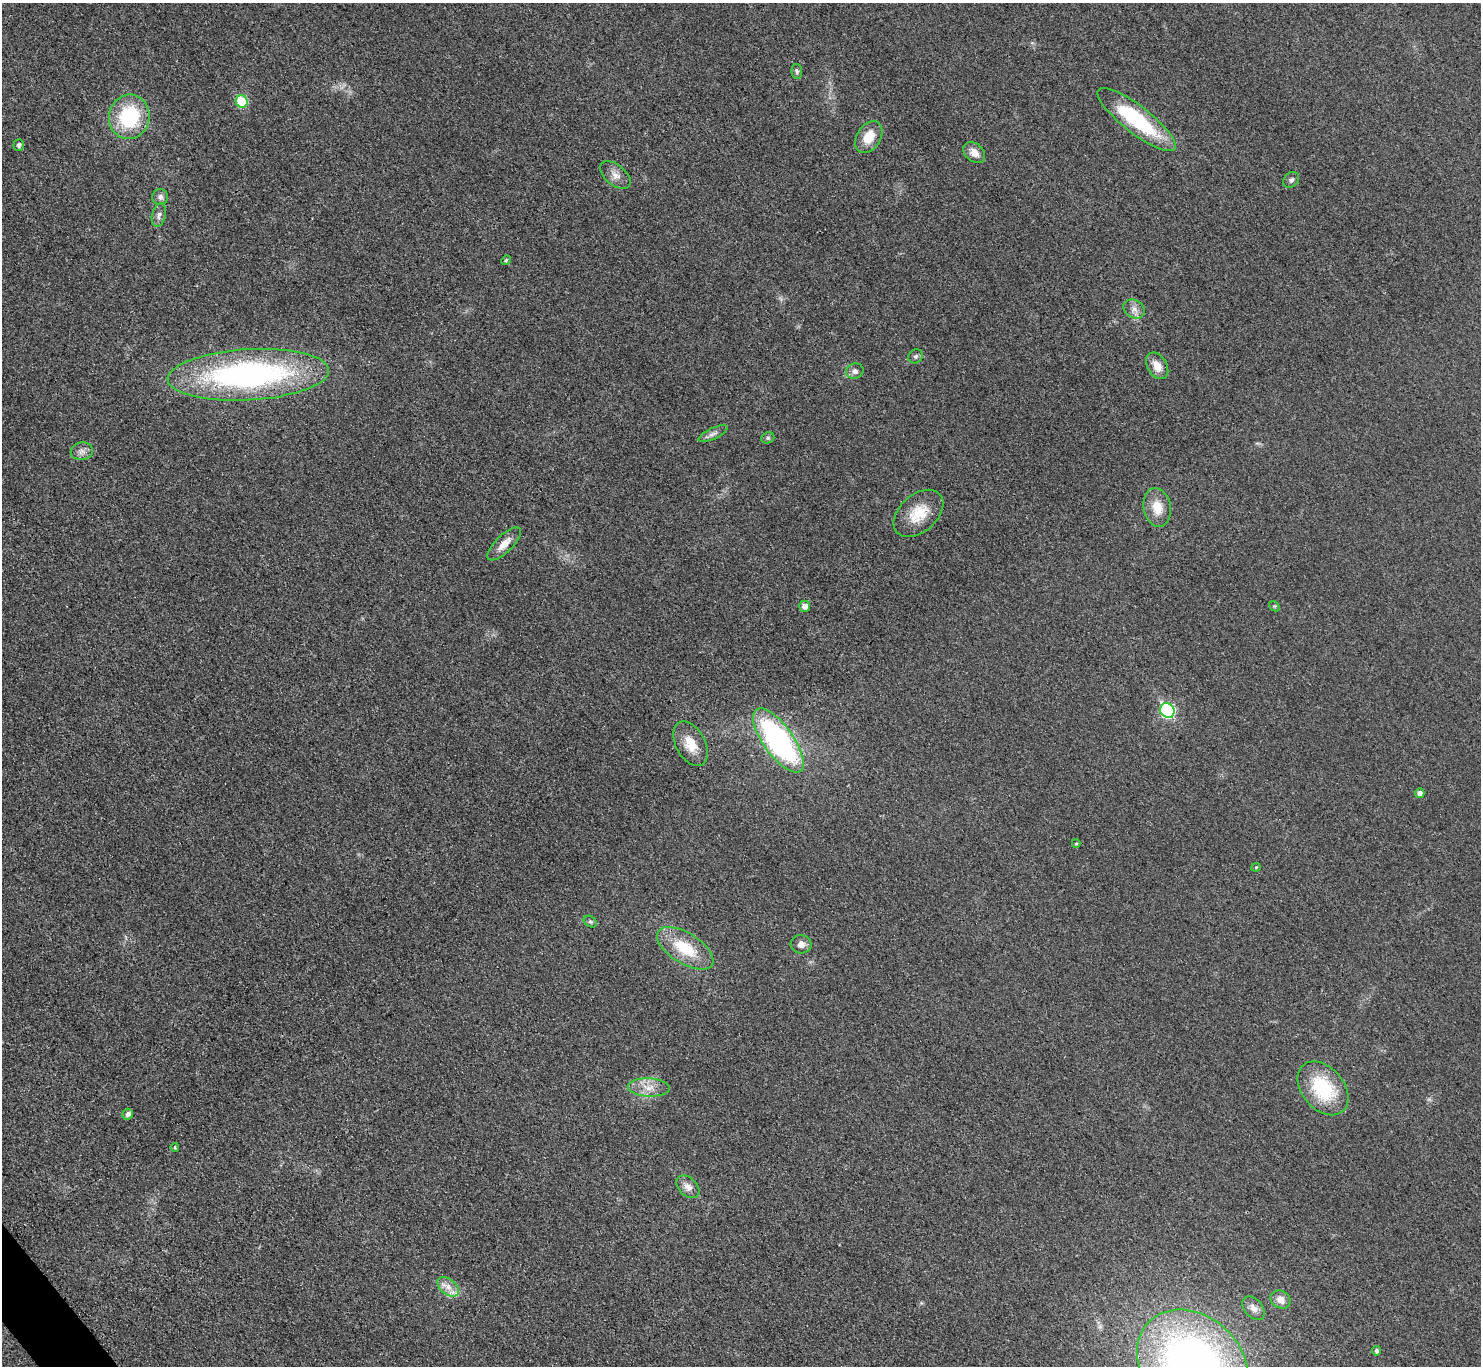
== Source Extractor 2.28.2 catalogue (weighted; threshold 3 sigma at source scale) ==
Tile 7 of 4 x 4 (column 3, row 2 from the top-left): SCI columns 2968-4446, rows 2898-4261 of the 5943 x 5938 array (HDU 1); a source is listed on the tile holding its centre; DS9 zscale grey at full resolution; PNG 1483 x 1368 px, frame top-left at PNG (2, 3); each listed source drawn as its Kron ellipse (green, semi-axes under 4 px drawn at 4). Shown black and unused: <1% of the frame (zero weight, under 3 of 4 exposures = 1% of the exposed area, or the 3 px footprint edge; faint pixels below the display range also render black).
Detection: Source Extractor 2.28.2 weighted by HDU 2 'WHT'; one run over the whole footprint, this tile lists its part. Background 0.0435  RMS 0.0066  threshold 0.0298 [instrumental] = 3 sigma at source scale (4.5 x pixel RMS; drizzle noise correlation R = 1.50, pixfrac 1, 0.05/0.05 arcsec/px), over >= 5 px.
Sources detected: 45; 1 inside a brighter listed object's ellipse — not listed separately; the other 44 listed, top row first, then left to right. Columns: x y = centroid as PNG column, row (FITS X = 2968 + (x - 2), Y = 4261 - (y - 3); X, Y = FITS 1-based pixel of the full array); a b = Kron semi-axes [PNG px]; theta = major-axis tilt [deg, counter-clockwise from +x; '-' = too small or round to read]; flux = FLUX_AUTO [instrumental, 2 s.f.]
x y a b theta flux
797 71 7 5 -86 1.5
242 101 6 6 - 31
129 117 22 20 79 45
1136 120 48 13 -38 57
869 137 17 12 57 12
19 145 6 5 - 1.7
974 153 12 9 -42 5.3
615 175 18 10 -39 5.6
1291 180 9 7 44 1.9
160 197 8 8 - 2.6
159 215 12 6 75 2.8
506 260 5 4 - 0.88
1134 309 11 8 -30 3.9
916 356 7 6 - 1.6
1157 366 14 9 -59 7.6
855 371 9 7 19 2.9
248 375 81 25 3 190
713 434 16 5 25 3
768 438 7 5 21 1.3
82 451 11 8 8 3.4
1157 507 20 13 -79 11
918 513 29 18 41 18
504 544 22 8 44 7.7
805 606 5 5 - 4
1274 606 6 4 -41 0.81
1167 711 8 7 - 86
778 740 38 15 -54 140
691 744 24 14 -61 13
1420 793 5 5 - 3
1076 844 4 4 - 0.84
1256 867 4 4 - 0.69
590 922 7 5 -33 1.2
801 944 10 9 - 4.2
685 948 32 15 -32 27
649 1087 21 9 -3 8.4
1323 1088 30 21 -49 40
128 1114 5 5 - 2.6
175 1147 4 3 - 0.72
688 1187 13 9 -44 4.7
448 1287 12 7 -39 5.3
1280 1300 10 8 -32 5.2
1253 1308 13 9 -49 4.6
1377 1351 4 4 - 2.1
1193 1364 61 48 -43 400
Isophote crosses this tile's border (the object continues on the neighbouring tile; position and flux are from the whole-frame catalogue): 1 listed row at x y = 1193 1364